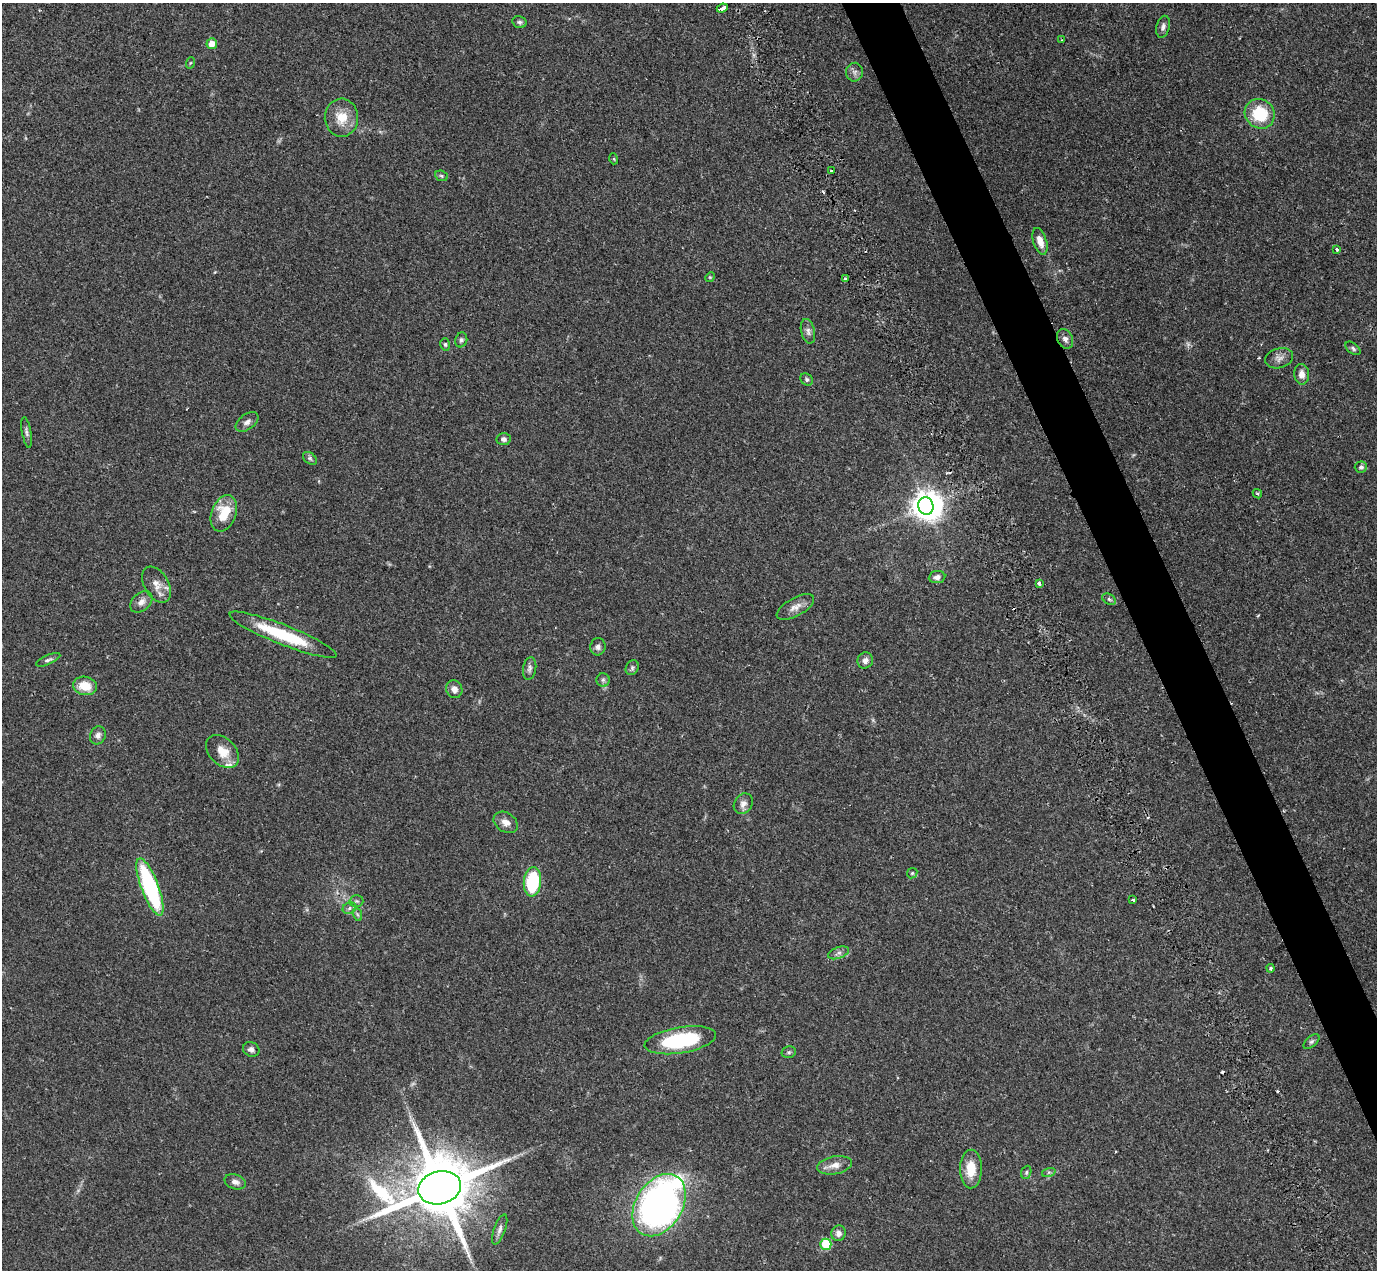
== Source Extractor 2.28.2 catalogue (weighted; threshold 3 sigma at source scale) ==
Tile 6 of 4 x 4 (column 2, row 2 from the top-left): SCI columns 1525-2899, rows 2825-4092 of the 5747 x 5795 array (HDU 1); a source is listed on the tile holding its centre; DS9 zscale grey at full resolution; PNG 1379 x 1272 px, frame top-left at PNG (2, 3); each listed source drawn as its Kron ellipse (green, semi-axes under 4 px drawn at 4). Shown black and unused: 4% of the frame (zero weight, under 2 of 3 exposures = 9% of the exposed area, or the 3 px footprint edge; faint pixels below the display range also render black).
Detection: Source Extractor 2.28.2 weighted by HDU 2 'WHT'; one run over the whole footprint, this tile lists its part. Background 0.0827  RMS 0.0057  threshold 0.0258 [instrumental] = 3 sigma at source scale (4.5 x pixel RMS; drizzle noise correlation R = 1.50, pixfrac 1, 0.05/0.05 arcsec/px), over >= 5 px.
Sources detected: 81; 1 too faint to see at this stretch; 1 inside a brighter object's white glare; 4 cosmic-ray / hot-pixel residue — neither listed nor drawn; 1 inside a brighter listed object's ellipse — not listed separately; the other 74 listed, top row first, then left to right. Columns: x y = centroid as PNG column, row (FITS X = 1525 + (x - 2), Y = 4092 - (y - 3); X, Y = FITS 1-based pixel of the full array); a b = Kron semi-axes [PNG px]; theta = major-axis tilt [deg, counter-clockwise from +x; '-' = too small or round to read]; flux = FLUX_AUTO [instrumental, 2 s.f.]
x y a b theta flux
722 8 6 3 22 7.3
519 22 7 6 - 1.5
1163 27 11 6 77 2.1
1061 40 4 2 - 0.46
212 44 5 5 - 5.2
190 63 6 3 71 0.6
855 72 9 8 - 2.2
1260 114 15 14 - 24
341 118 19 16 -87 11
614 159 5 3 - 0.53
831 171 3 3 - 0.8
441 176 7 5 -22 0.9
1040 241 14 6 -72 5.5
1337 249 3 3 - 1.3
710 277 5 4 - 0.57
845 278 4 3 - 0.68
808 331 12 7 -76 2.2
1065 339 10 7 -63 2.8
461 340 7 6 - 1.4
445 344 6 5 - 1
1353 348 8 5 -39 1.2
1279 358 14 10 16 3.4
1302 374 10 7 -84 3.6
807 380 7 5 -46 1.3
247 422 13 7 36 2.7
27 432 16 4 -80 1.7
503 439 7 6 - 1.9
310 458 8 5 -39 1.3
1361 467 6 5 - 1.4
1257 494 5 3 - 0.64
926 506 9 7 -75 670
224 513 19 12 69 16
937 577 8 6 7 2.6
1039 583 3 3 - 3
156 585 19 12 -59 6.2
1109 599 7 5 -31 1.1
141 602 12 9 42 3.5
795 607 21 9 29 4.6
283 635 57 10 -21 31
598 647 9 7 81 2.1
48 660 13 4 24 1.5
865 660 8 7 - 2.9
530 668 11 6 79 2
632 668 8 6 61 1.3
603 680 6 6 - 1.4
85 686 12 9 -11 9.9
454 689 9 8 - 3.4
98 735 9 7 66 2.1
223 752 19 13 -44 8.7
743 804 11 8 56 3.1
506 822 13 9 -34 4
912 873 6 4 45 0.89
532 882 14 8 84 35
150 887 30 8 -69 76
1133 899 4 3 - 2.7
356 901 7 5 -1 1.2
349 908 7 5 25 1.6
357 914 7 4 -71 1
838 953 11 5 19 2.1
1270 968 4 4 - 1.1
680 1040 36 13 9 49
1311 1041 9 5 41 1.3
251 1049 8 7 - 2.2
789 1052 7 5 14 1.1
834 1165 18 9 10 5
971 1169 19 11 89 12
1026 1172 7 5 69 1
1049 1172 7 4 18 1.1
235 1182 11 7 -18 3.1
440 1188 22 16 14 5400
659 1205 34 23 58 320
500 1229 16 5 70 2.5
838 1233 8 7 - 2.8
826 1244 5 5 - 29